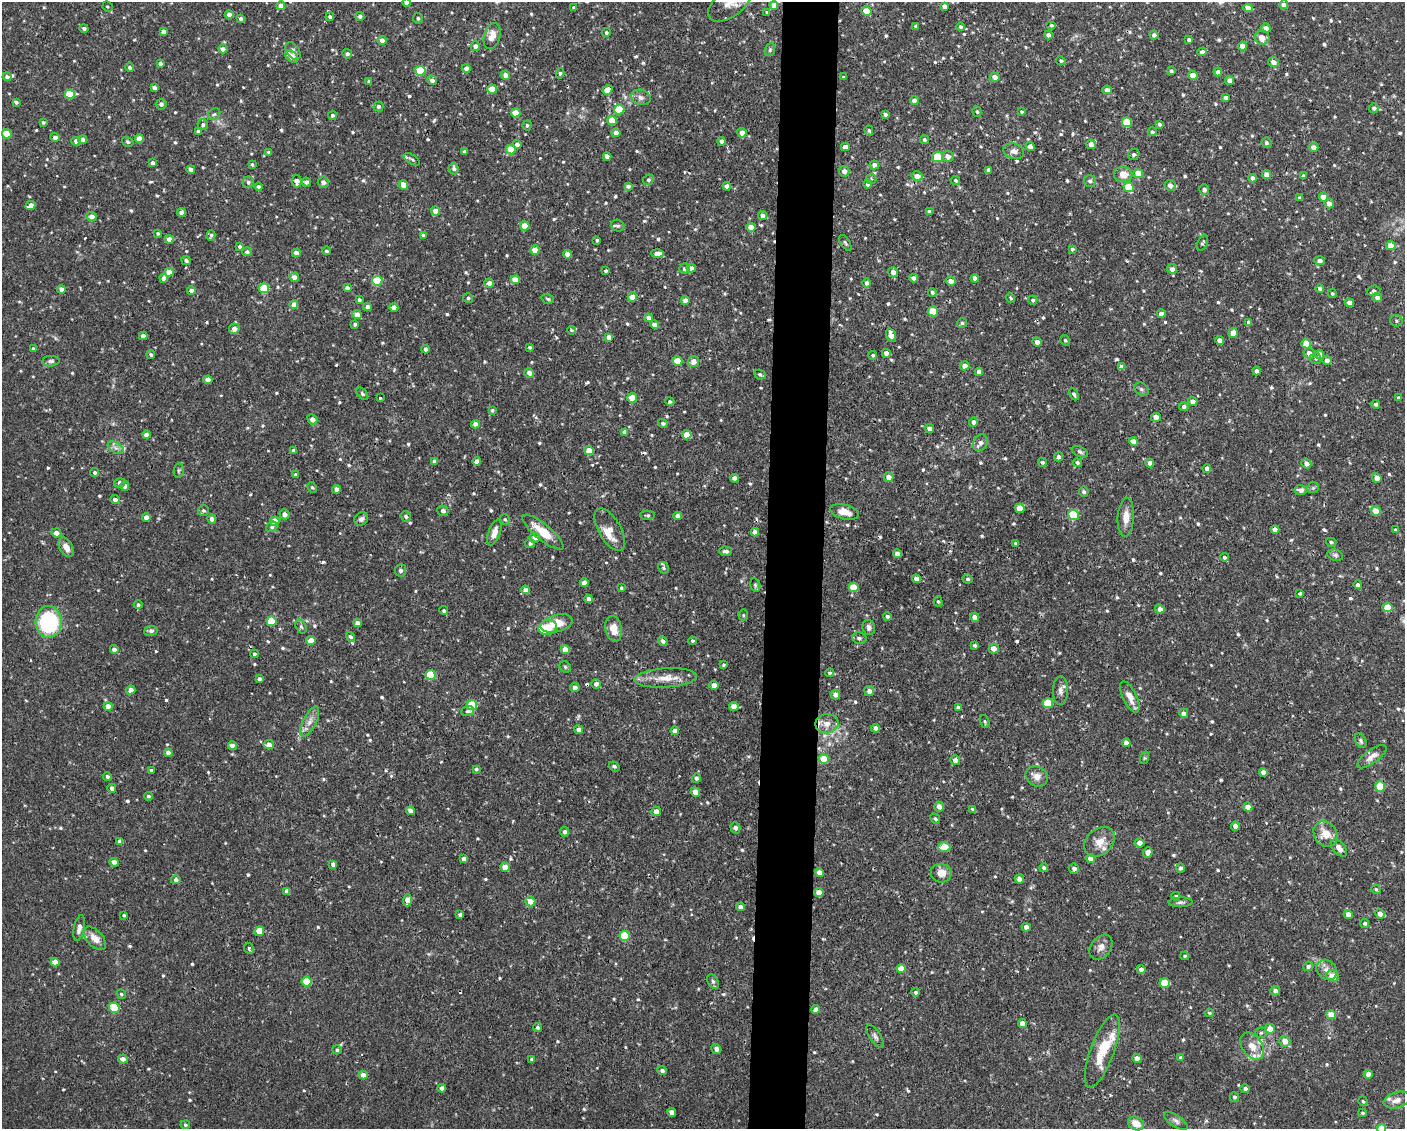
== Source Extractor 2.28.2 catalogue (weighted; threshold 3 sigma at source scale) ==
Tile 5 of 3 x 4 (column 2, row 2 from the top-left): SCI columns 1508-2910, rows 2254-3380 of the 4527 x 4506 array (HDU 1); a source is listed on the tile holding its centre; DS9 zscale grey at full resolution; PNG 1407 x 1131 px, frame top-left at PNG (2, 2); each listed source drawn as its Kron ellipse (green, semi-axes under 4 px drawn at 4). Shown black and unused: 4% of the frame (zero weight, under 2 of 3 exposures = <1% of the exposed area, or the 3 px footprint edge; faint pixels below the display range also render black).
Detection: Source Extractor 2.28.2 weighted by HDU 2 'WHT'; one run over the whole footprint, this tile lists its part. Background 0.0461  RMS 0.0033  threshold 0.0147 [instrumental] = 3 sigma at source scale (4.5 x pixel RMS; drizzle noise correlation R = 1.50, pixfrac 1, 0.05/0.05 arcsec/px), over >= 5 px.
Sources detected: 757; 1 too faint to see at this stretch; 1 inside a brighter object's white glare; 5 cosmic-ray / hot-pixel residue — neither listed nor drawn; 7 inside a brighter listed object's ellipse — not listed separately; of the other 743, all 500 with FLUX_AUTO >= 0.482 (the completeness limit of this list) listed and drawn (243 fainter detections not listed), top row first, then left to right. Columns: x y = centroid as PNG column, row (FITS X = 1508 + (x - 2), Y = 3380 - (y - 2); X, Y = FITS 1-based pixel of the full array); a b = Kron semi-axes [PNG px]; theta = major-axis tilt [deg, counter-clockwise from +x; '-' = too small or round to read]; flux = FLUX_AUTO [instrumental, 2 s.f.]
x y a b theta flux
730 2 25 14 38 5
407 3 4 4 - 2
774 5 4 4 - 3.4
1284 5 4 4 - 1.7
281 6 4 4 - 2.7
944 6 4 4 - 1.1
107 7 5 5 - 0.48
574 8 4 4 - 0.49
1248 8 4 4 - 2.2
866 11 5 4 - 4.7
767 12 3 3 - 0.64
229 15 4 4 - 2.1
360 16 4 4 - 0.9
330 17 4 4 - 0.66
418 18 5 5 - 0.58
241 19 4 3 - 1
1052 25 5 4 - 0.62
916 26 3 3 - 0.59
961 27 4 4 - 0.8
84 28 4 4 - 0.84
1266 28 5 4 - 1.9
163 31 4 4 - 1.6
606 32 4 4 - 0.65
1048 35 4 4 - 1.7
1154 35 4 4 - 1
492 36 13 8 74 3.4
1262 38 7 7 - 3.3
382 40 4 4 - 1.6
1189 40 4 4 - 1
475 46 5 5 - 1.3
1242 46 4 4 - 2.3
223 49 4 4 - 2.2
770 50 6 5 - 0.64
293 51 10 6 -55 1.2
1202 52 4 4 - 1.8
347 54 5 4 - 0.95
291 56 7 5 -42 3.3
1061 61 5 4 - 0.55
1273 62 5 4 - 2
160 63 4 3 - 0.79
130 67 4 4 - 0.91
466 68 4 4 - 1.7
420 71 5 5 - 18
1171 71 4 4 - 0.53
1218 72 4 4 - 1.6
560 73 5 4 - 0.55
505 75 4 4 - 1.7
1193 75 4 4 - 4.1
7 77 4 4 - 1.1
844 77 3 3 - 0.59
995 77 5 4 - 2.1
432 80 5 4 - 1.4
369 81 4 3 - 0.77
1229 81 4 4 - 1.9
154 88 4 4 - 1.7
492 89 5 4 - 4.4
607 90 5 4 - 4
1107 90 5 4 - 1.8
70 94 5 4 - 11
641 97 10 7 -18 1.5
1226 98 4 4 - 1.5
914 100 4 4 - 1.8
16 102 4 3 - 0.6
161 104 5 5 - 0.87
379 106 5 5 - 0.83
1374 108 5 5 - 1
619 109 5 5 - 8.5
977 112 5 4 - 0.49
1022 112 4 4 - 0.51
516 113 5 4 - 5.2
214 114 7 5 41 0.63
885 114 4 3 - 0.63
332 115 4 4 - 0.69
612 120 5 4 - 5.5
43 122 4 4 - 0.51
1127 122 5 5 - 11
1159 124 4 4 - 0.76
203 125 5 5 - 0.76
527 125 5 4 - 0.64
869 131 5 4 - 0.57
198 132 4 4 - 1
1152 132 4 4 - 0.55
616 133 4 4 - 2.3
742 133 5 4 - 1.7
7 134 5 4 - 7.4
55 137 4 4 - 1.7
139 138 4 4 - 2.8
82 140 4 4 - 1.9
924 140 4 4 - 0.62
76 141 4 4 - 1.9
721 141 4 4 - 1.2
128 142 6 4 -32 0.5
1266 143 5 5 - 0.8
1091 144 5 4 - 2
517 145 4 4 - 1.4
1030 146 4 4 - 1.8
845 147 4 4 - 1.8
1314 147 5 4 - 2
511 150 5 4 - 8.2
464 151 4 3 - 0.68
1014 151 10 7 -16 1.5
269 152 4 3 - 0.9
1134 154 6 5 - 0.76
948 156 6 5 - 1.9
607 157 4 4 - 1.8
938 157 6 5 - 7.2
412 159 9 4 -32 0.66
152 163 4 3 - 0.95
252 164 4 3 - 0.49
874 165 5 4 - 1.7
454 168 6 5 - 0.86
191 169 4 4 - 1.3
989 170 4 4 - 1.4
844 171 5 5 - 1.8
1123 174 9 7 -2 3.5
1138 174 5 4 - 5.7
1267 175 4 4 - 2.8
917 176 5 5 - 2.2
1303 176 4 4 - 0.65
1253 178 4 4 - 1.7
871 179 5 5 - 0.57
648 180 5 5 - 0.64
955 180 4 4 - 0.54
297 181 6 5 - 2.2
1090 181 6 6 - 1
248 182 6 5 - 0.78
306 182 4 4 - 1.2
323 182 6 5 - 1.2
868 184 4 4 - 1.5
403 185 5 4 - 3.6
1170 185 5 5 - 1.8
628 186 4 4 - 1.1
727 186 4 4 - 1.8
258 187 4 4 - 0.84
1129 187 5 5 - 8.4
1204 189 5 5 - 1.4
1300 197 3 3 - 0.74
1323 197 4 4 - 4.2
1329 204 5 4 - 1.9
30 205 5 4 - 2.2
436 211 4 4 - 3.1
929 211 4 4 - 0.59
181 213 4 4 - 1.8
91 216 5 5 - 2.2
763 216 4 4 - 1.7
525 226 5 4 - 5.4
617 226 7 5 -17 0.62
751 227 4 4 - 3.1
158 233 3 3 - 0.51
211 235 5 3 - 0.61
423 235 4 4 - 0.83
169 239 4 4 - 2.2
597 240 3 3 - 0.48
845 243 9 4 -58 0.55
1202 243 8 5 62 0.57
1391 246 5 4 - 4
239 247 4 3 - 0.61
1072 249 3 3 - 0.6
535 250 4 4 - 3.8
326 251 4 4 - 0.6
247 252 5 4 - 0.85
296 253 4 4 - 2.5
657 253 6 4 -3 2.4
567 254 4 4 - 1.8
186 260 5 4 - 0.81
1320 261 5 4 - 1.2
684 268 5 5 - 0.74
691 268 4 4 - 1.7
1172 269 5 5 - 1.6
606 271 4 4 - 0.55
169 272 4 4 - 4.3
893 272 5 5 - 1.9
294 277 5 4 - 2
164 278 4 4 - 1.7
914 278 4 4 - 1.8
975 278 4 4 - 1.3
515 280 4 4 - 3.5
377 281 5 5 - 16
951 281 5 4 - 1.7
489 283 5 4 - 1.7
866 283 5 4 - 0.86
264 288 5 5 - 14
347 288 4 4 - 1.1
1320 288 4 3 - 0.7
61 289 4 4 - 1.7
191 290 4 4 - 1.4
1374 291 6 5 - 0.93
932 292 4 4 - 0.69
1332 293 4 4 - 0.49
632 297 4 4 - 4.3
468 298 5 5 - 0.65
1011 298 5 4 - 0.66
1377 298 5 4 - 1.6
548 299 6 4 -17 0.54
359 300 4 4 - 0.72
685 300 4 4 - 2.1
1033 300 4 4 - 0.57
1350 303 4 4 - 2.4
294 305 4 4 - 2.4
367 307 4 4 - 1.3
394 307 4 4 - 1.8
933 311 5 5 - 8.9
1161 314 4 4 - 2.2
357 315 5 4 - 3.2
648 318 4 4 - 1.8
1396 321 6 5 - 0.57
1249 322 4 4 - 0.91
962 323 5 4 - 0.67
355 324 4 3 - 0.63
654 325 4 4 - 1.9
234 329 5 5 - 1.9
571 330 4 3 - 0.58
1233 333 5 4 - 2.5
891 335 7 4 -73 2.7
143 336 4 4 - 1.8
609 337 4 4 - 1.6
1065 340 5 4 - 0.51
1220 340 4 4 - 1.8
1037 342 5 4 - 2.1
1306 344 5 4 - 7.3
530 347 3 3 - 0.61
33 349 4 4 - 0.66
426 349 4 4 - 0.93
886 353 4 4 - 1.7
1309 353 6 5 - 1.9
1320 354 5 4 - 1.8
151 355 4 3 - 0.6
873 355 4 4 - 0.65
1316 358 5 5 - 0.58
1327 360 5 4 - 1.7
51 361 8 5 4 0.86
677 361 5 4 - 5.8
694 362 5 5 - 2.8
965 366 5 4 - 1.9
1122 367 4 4 - 1.6
1257 371 4 4 - 1
979 372 4 4 - 1.7
529 373 5 4 - 2
760 375 6 4 -25 0.68
208 380 4 4 - 3.4
1141 389 8 6 -35 0.85
362 394 7 4 -46 0.59
1074 394 7 4 -63 0.62
380 398 3 3 - 0.78
632 398 5 4 - 6
1399 398 4 4 - 0.97
1193 401 5 4 - 2.1
670 402 5 4 - 0.54
1376 404 4 4 - 0.66
1184 407 5 4 - 0.88
492 410 4 3 - 0.53
1156 417 5 4 - 2.8
312 419 5 4 - 1.8
973 422 5 4 - 1.3
663 423 5 4 - 0.83
475 424 4 4 - 2
930 429 4 4 - 2.1
625 432 4 4 - 1.9
146 435 4 4 - 1.8
687 435 5 4 - 3.7
1133 442 4 4 - 3.6
980 443 8 7 - 1.6
116 448 9 5 -31 1.2
589 450 5 4 - 3.7
293 451 3 3 - 1
1080 452 9 5 -26 0.69
1059 457 4 4 - 1.1
435 461 4 4 - 1.5
477 461 4 4 - 1.5
1042 462 4 4 - 0.63
1077 463 4 4 - 0.74
1150 463 4 4 - 1.5
1306 463 5 4 - 1.7
1207 469 4 4 - 1.6
179 470 7 5 83 0.56
94 473 4 4 - 0.86
295 474 3 3 - 0.52
889 477 5 4 - 2.4
735 478 4 4 - 1.7
1377 478 5 4 - 2.9
120 483 6 4 16 1.4
125 486 5 4 - 1.7
312 487 6 4 -60 0.48
1313 488 6 5 - 0.56
336 489 4 4 - 1.7
1301 490 6 5 - 1.4
1084 492 5 5 - 0.79
115 500 5 4 - 1.1
1020 508 4 4 - 4.9
203 511 5 5 - 0.6
443 511 6 5 - 1.1
1376 511 5 4 - 4.3
844 512 14 7 -14 3.5
285 514 5 5 - 1.6
647 515 7 4 -2 0.58
1074 515 5 5 - 18
406 516 5 5 - 0.74
677 516 4 4 - 1.6
146 517 4 4 - 1.8
1126 517 19 8 87 3.2
212 519 4 4 - 1.3
361 519 7 6 - 1
505 519 6 4 -61 0.57
275 521 5 4 - 5.2
272 527 6 5 - 0.72
1275 529 4 4 - 1.7
610 530 24 11 -60 4.6
1396 530 4 4 - 0.78
543 532 25 8 -39 7.3
755 532 4 4 - 1.7
56 533 5 4 - 1.9
494 533 13 6 70 2.5
535 538 5 5 - 1.7
1331 542 5 4 - 0.7
530 543 5 4 - 0.65
1016 543 4 3 - 0.74
66 547 10 6 -60 2.6
726 551 6 4 -3 0.93
897 554 4 4 - 1.9
1335 555 8 5 -20 0.78
1224 557 4 4 - 0.68
664 568 6 5 - 0.64
400 570 6 5 - 1.2
917 579 4 4 - 1.7
968 579 5 4 - 0.64
584 583 4 4 - 2.1
755 585 7 5 -76 0.52
1358 585 4 4 - 0.95
854 587 5 4 - 9.2
621 588 3 3 - 0.58
525 590 4 4 - 1.8
1300 593 4 3 - 0.81
589 599 4 4 - 1.8
938 601 5 4 - 0.52
138 605 4 4 - 0.71
1387 607 5 4 - 7.6
1160 609 4 4 - 1.9
444 611 4 4 - 0.6
743 615 5 5 - 0.53
887 616 4 4 - 0.64
975 617 5 4 - 2.1
271 621 5 4 - 10
49 622 16 13 -89 34
358 623 4 4 - 1.9
557 623 16 8 14 6.5
301 626 7 5 -63 0.69
548 627 9 7 22 7.8
869 627 8 6 -76 1.1
614 629 13 8 -79 4.2
151 631 6 5 - 0.81
350 637 5 4 - 0.83
859 638 7 5 -11 0.75
311 641 4 4 - 4.2
663 641 5 4 - 0.96
692 641 4 4 - 0.52
975 645 3 3 - 0.67
994 648 5 5 - 2.6
114 649 4 4 - 1.5
565 650 4 4 - 2.7
254 654 4 3 - 0.57
723 665 4 4 - 0.51
565 667 6 5 - 0.51
830 673 4 4 - 0.52
430 675 5 5 - 14
666 678 31 9 3 5.5
259 679 4 3 - 0.92
596 684 5 5 - 0.92
714 685 4 4 - 2.4
575 688 5 4 - 1.7
131 690 5 4 - 1.9
869 691 5 5 - 1.5
1060 691 14 7 87 1.7
835 695 5 4 - 1.7
1130 697 17 6 -64 3
1048 703 5 5 - 11
472 705 5 5 - 13
108 706 4 4 - 3.1
734 706 4 4 - 3.1
958 707 3 3 - 0.62
468 711 6 4 20 0.81
1184 713 5 4 - 2.1
310 721 16 6 63 2.3
985 721 6 4 -71 0.52
827 724 11 9 10 3.1
876 728 4 4 - 1.5
579 730 4 4 - 1.6
675 731 4 4 - 2
1361 741 8 5 -63 0.76
1126 743 4 4 - 2
269 745 5 4 - 2.4
232 746 4 4 - 1.9
168 753 4 4 - 1.7
1372 757 17 6 36 2.4
1144 758 6 4 71 0.49
824 759 5 5 - 5.5
955 760 5 4 - 1.7
614 766 5 4 - 0.56
476 769 4 3 - 0.54
151 770 3 3 - 0.63
1263 772 4 4 - 1.9
107 776 4 4 - 0.71
1037 776 11 9 -28 2.4
696 778 5 4 - 0.93
1380 786 5 5 - 12
112 788 4 4 - 1.5
695 792 5 4 - 3.5
148 796 4 4 - 0.61
939 807 5 4 - 1.9
1248 807 4 4 - 3.1
973 809 4 4 - 0.57
410 811 4 4 - 1.7
656 811 5 4 - 2.2
935 819 6 4 -48 0.49
1235 826 4 4 - 2.8
735 828 6 5 - 0.84
564 832 5 4 - 1.1
1325 834 13 11 -55 4.5
120 841 4 4 - 2
1100 842 17 12 43 4.3
1140 843 5 4 - 1.8
944 847 6 5 - 7.7
1339 848 10 6 -50 2
1148 852 5 4 - 1.3
1090 858 5 4 - 2.1
464 859 4 4 - 2
114 862 4 4 - 2.5
333 864 4 4 - 1.2
505 867 5 4 - 3.3
1044 868 4 4 - 0.8
1180 868 5 4 - 0.77
1074 869 5 5 - 1.1
819 872 4 4 - 2.5
941 873 10 9 - 3.6
1019 879 4 4 - 1.9
176 880 5 4 - 1
1376 889 5 4 - 0.48
287 891 4 4 - 1.7
819 893 5 4 - 3.1
1176 896 4 4 - 0.55
407 900 6 4 86 2.6
530 901 5 5 - 3.3
1181 902 12 5 2 0.88
741 907 4 4 - 1.2
1348 914 4 4 - 2.2
1380 914 5 4 - 1.8
124 915 4 3 - 0.54
460 915 3 3 - 1
1365 923 4 4 - 0.75
1026 927 4 4 - 1.8
79 928 13 5 78 1.5
259 931 5 4 - 4.8
625 936 5 5 - 14
95 938 14 8 -46 2.8
1101 947 14 10 51 2.2
249 948 6 4 -62 0.63
1185 956 4 3 - 0.48
55 962 4 4 - 2.3
1308 966 5 4 - 0.84
901 969 5 4 - 4.2
1141 970 4 4 - 1.7
1327 970 11 9 -45 2.2
1333 976 6 5 - 4.3
713 981 7 5 -62 0.73
306 982 5 5 - 9.7
1165 983 5 4 - 7.9
1275 991 5 4 - 1.5
916 992 4 4 - 0.69
121 994 5 4 - 0.57
114 1008 5 5 - 15
816 1009 4 4 - 1.8
1209 1013 4 4 - 0.5
1331 1015 5 4 - 4
1022 1024 4 4 - 2.3
537 1027 4 4 - 0.64
1270 1029 5 5 - 3.1
1261 1033 6 5 - 0.5
875 1036 13 5 -58 1.1
1285 1041 5 5 - 2.7
1252 1046 15 10 -54 3.8
716 1049 5 4 - 1.1
337 1050 4 4 - 0.69
1102 1051 39 12 70 11
1181 1057 4 4 - 0.6
1137 1058 4 4 - 2.2
123 1059 5 4 - 1.7
532 1059 4 3 - 0.76
662 1071 5 4 - 0.91
1368 1074 4 4 - 1.9
363 1075 4 4 - 2.2
442 1088 4 4 - 1.6
1245 1088 4 4 - 0.96
1234 1097 5 4 - 0.63
1397 1100 14 8 16 2.5
1363 1101 5 4 - 0.55
672 1112 4 4 - 1.9
1362 1113 4 3 - 0.49
1176 1121 13 5 -34 1.2
1136 1123 8 6 -30 3.8
185 1125 5 4 - 0.55
1382 1128 5 4 - 4.8
Overlapping masked pixels (flux is a lower limit): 2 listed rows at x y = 721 141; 938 157
Isophote crosses this tile's border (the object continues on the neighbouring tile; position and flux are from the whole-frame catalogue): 3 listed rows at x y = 730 2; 407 3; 1382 1128